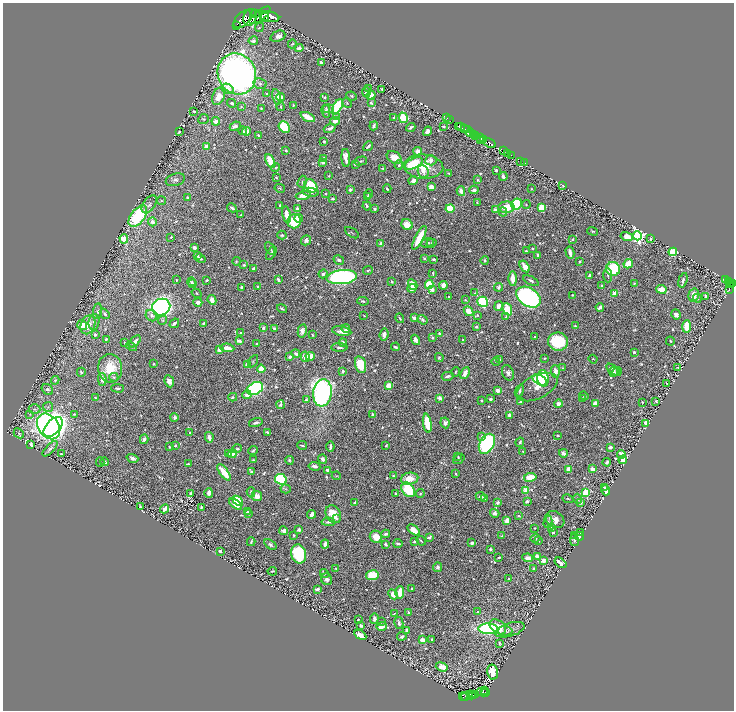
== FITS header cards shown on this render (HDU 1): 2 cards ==
NAXIS1  =                 1463
NAXIS2  =                 1416

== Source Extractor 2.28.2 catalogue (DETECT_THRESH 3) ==
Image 1463 x 1416 px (HDU 1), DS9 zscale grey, zoomed out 1/2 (1 PNG px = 2 x 2 image px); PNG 736 x 712 px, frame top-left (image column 2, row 1415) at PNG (3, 3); each listed source drawn as its Kron ellipse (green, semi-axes under 4 px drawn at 4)
Background 0.622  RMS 0.0085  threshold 0.0255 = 3 sigma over >= 5 px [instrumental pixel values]
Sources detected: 1010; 44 cannot appear on this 1/2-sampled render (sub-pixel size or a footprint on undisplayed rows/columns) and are neither listed nor drawn; of the other 966, the 500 brightest by FLUX_AUTO listed and drawn (466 fainter detections omitted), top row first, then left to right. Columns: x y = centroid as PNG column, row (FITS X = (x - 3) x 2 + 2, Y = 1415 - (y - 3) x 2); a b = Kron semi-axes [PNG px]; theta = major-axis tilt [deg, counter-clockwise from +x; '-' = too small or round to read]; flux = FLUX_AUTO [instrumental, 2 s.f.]
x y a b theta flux
255 14 4 2 - 370
260 15 12 5 38 3400
269 16 10 5 -13 2600
250 17 9 6 69 1500
264 17 5 2 - 600
242 19 11 6 45 1900
237 25 2 1 - 110
259 27 5 3 - 2.1
278 36 8 5 22 12
253 41 5 4 - 7.3
292 44 4 4 - 2.8
299 48 4 3 - 6.3
321 62 3 3 - 7
237 74 21 19 -64 1100
260 84 6 5 - 4.9
227 89 6 4 -28 14
368 89 3 2 - 2.1
382 89 2 2 - 3
366 92 5 3 - 7
267 94 4 3 - 3.4
371 95 4 3 - 30
218 96 9 6 70 28
352 96 5 3 - 2.5
277 97 8 4 -76 18
280 97 4 3 - 6.1
325 97 3 2 - 2.7
232 103 4 3 - 4.4
347 103 5 4 - 2.5
371 103 3 2 - 3.3
293 105 2 2 - 1.8
241 106 3 3 - 1.8
281 107 4 2 - 2.4
337 107 8 4 63 160
261 108 3 2 - 1.9
328 109 5 4 - 3.9
194 111 2 2 - 3
326 111 6 4 -78 3.9
308 117 8 3 -26 42
336 117 4 3 - 2.7
394 117 4 3 - 3
403 118 5 4 - 83
446 118 3 2 - 6.4
203 119 5 5 - 2.8
450 119 2 1 - 23
216 121 4 4 - 11
335 121 5 3 - 9.6
235 126 6 3 24 8.8
374 126 4 3 - 5.7
443 126 3 2 - 3
461 126 2 2 - 180
284 127 6 5 - 70
411 127 5 2 - 3.8
459 127 2 1 - 22
330 128 6 3 22 6.2
465 129 3 2 - 360
467 130 2 2 - 95
243 131 4 3 - 2.8
246 131 4 3 - 14
427 131 5 3 - 9.7
179 132 3 2 - 4
470 133 5 3 - 220
473 134 4 2 - 150
258 135 3 2 - 2.4
476 135 4 3 - 360
480 137 4 1 - 180
483 140 2 2 - 190
324 141 3 2 - 2.6
480 141 2 1 - 96
490 143 6 2 -29 640
206 146 3 2 - 16
368 146 5 2 - 4.9
286 151 3 3 - 2.4
418 151 4 4 - 12
504 151 2 2 - 100
507 153 3 2 - 59
512 156 3 2 - 26
394 157 8 5 -33 24
324 158 4 3 - 2.7
346 158 9 3 -87 16
431 160 5 5 - 12
270 161 7 4 -65 49
361 161 6 3 14 3.3
521 161 2 1 - 6.5
323 162 3 3 - 6.3
413 163 10 5 28 71
525 163 2 1 - 5.6
355 164 3 3 - 2.5
399 165 5 3 - 4
275 167 5 3 - 2.9
424 167 20 12 -4 48
383 168 3 2 - 2.5
496 170 3 2 - 5.3
423 171 7 5 -69 8.9
449 173 4 2 - 2.2
329 176 3 3 - 1.9
503 176 4 3 - 8.8
276 177 3 2 - 2.1
175 180 10 6 16 6.9
478 180 3 2 - 2.1
413 181 4 3 - 11
302 182 6 2 72 1.9
563 185 3 2 - 1.8
311 186 7 5 -47 100
431 187 4 3 - 13
280 188 5 3 - 1.8
387 189 4 3 - 3
531 189 2 2 - 2
350 190 3 2 - 5.2
474 190 4 3 - 5.2
461 191 5 3 - 13
311 192 8 4 -10 6.9
326 194 2 2 - 2.6
369 194 4 3 - 3.9
303 195 7 4 10 16
368 196 3 2 - 2.5
187 197 3 3 - 2.8
332 199 3 2 - 4.7
161 201 4 4 - 1.9
477 203 2 2 - 1.8
149 204 10 6 55 6.9
517 204 6 5 - 150
280 205 2 2 - 4.9
526 205 4 3 - 2.3
367 206 4 3 - 2.4
507 207 8 5 2 34
542 207 4 3 - 40
232 208 5 3 - 4.4
297 208 3 3 - 4.9
450 208 4 4 - 85
375 209 3 2 - 3.7
495 210 3 2 - 6.8
503 212 4 3 - 2
241 215 3 2 - 2.2
286 215 8 3 -78 21
138 216 12 7 52 160
299 218 4 3 - 18
294 221 7 7 - 73
152 222 4 4 - 9.2
407 225 6 5 - 24
593 231 6 3 -18 2.1
352 233 8 2 -34 1.8
282 235 4 3 - 3.2
637 236 4 4 - 600
171 237 3 2 - 1.9
627 237 6 4 -16 20
419 238 13 4 62 51
124 239 5 4 - 36
573 239 3 2 - 2
651 239 2 2 - 2.6
306 240 5 4 - 6.4
381 243 4 3 - 5.4
427 243 7 4 19 4
431 243 5 4 - 2.8
194 247 4 3 - 7.9
270 248 7 3 -59 3.1
532 248 2 2 - 2.8
526 251 2 2 - 2.8
673 252 4 4 - 89
271 253 7 3 60 3.1
570 253 6 3 -77 9.2
538 255 4 2 - 3.8
197 256 4 3 - 3.9
200 258 5 2 - 3.2
424 259 3 3 - 3.5
434 259 3 2 - 5.3
339 260 5 4 - 5.1
485 260 4 3 - 3.1
236 261 4 3 - 1.9
580 262 3 2 - 2.8
628 264 5 3 - 40
244 265 3 3 - 2.1
525 266 6 4 -57 12
254 268 3 2 - 7.4
613 269 7 7 - 100
368 271 5 3 - 2.8
433 273 3 2 - 2
323 274 4 3 - 4.5
608 275 7 3 -88 3.7
589 276 4 3 - 9.3
342 277 15 7 5 610
513 278 7 3 -89 19
726 279 4 2 - 94
176 280 2 2 - 1.8
207 280 3 2 - 2.9
278 280 4 3 - 4.6
683 280 7 3 73 4.5
531 281 8 3 -25 5
728 281 2 1 - 28
192 282 4 3 - 2.4
392 282 2 2 - 6.5
634 283 3 2 - 1.9
733 283 2 1 - 22
192 284 4 3 - 2.2
429 284 4 4 - 67
730 284 3 2 - 77
413 285 5 4 - 25
443 285 4 3 - 18
601 285 3 2 - 2.1
258 286 2 2 - 1.9
242 287 3 2 - 5.6
498 287 4 4 - 4.1
412 288 4 3 - 14
661 289 5 4 - 23
432 290 3 3 - 10
729 290 4 1 - 15
197 293 5 3 - 2.2
475 293 4 3 - 2
614 294 3 3 - 24
572 295 2 2 - 2.2
694 295 6 5 - 18
706 296 3 2 - 13
449 297 2 2 - 2.2
528 297 13 9 -31 590
697 298 4 3 - 2.2
212 300 5 4 - 15
465 300 4 3 - 1.9
363 301 6 3 -9 3.7
198 302 4 3 - 8.7
483 302 5 4 - 240
498 306 5 3 - 11
161 307 9 8 - 820
600 307 4 3 - 6.1
282 309 5 2 - 3.3
507 309 6 4 -68 53
98 311 8 4 82 5.2
469 311 5 4 - 21
105 314 6 3 -52 5
676 314 5 4 - 8.3
477 315 3 3 - 2
151 316 6 5 - 5.7
364 316 3 3 - 2
506 317 4 3 - 2
400 318 5 3 - 2.6
414 318 4 3 - 9.2
162 320 4 3 - 1.9
422 320 5 3 - 5.2
94 322 8 5 83 5.4
174 323 5 3 - 5.8
204 323 4 2 - 2.2
82 325 5 4 - 27
88 325 10 7 69 20
575 326 3 3 - 1.9
687 326 6 3 87 50
476 327 4 3 - 2.8
263 328 4 3 - 3.9
274 329 4 3 - 3.6
346 329 4 3 - 6.9
302 331 7 4 78 7.1
342 331 10 4 -10 14
240 333 3 2 - 1.8
439 333 2 2 - 4.8
95 334 4 4 - 3.6
384 334 6 4 84 8.8
312 335 3 2 - 2
535 337 2 2 - 2.5
433 338 3 2 - 2
106 339 3 3 - 3.1
416 340 5 3 - 9.4
463 340 2 2 - 2
135 341 7 3 50 8.2
239 341 4 3 - 6.3
670 341 4 2 - 1.8
558 342 10 9 - 110
124 343 3 2 - 2
257 343 2 2 - 2.8
343 343 4 3 - 7.7
131 346 6 3 -29 2.4
339 347 8 3 -1 4.7
396 347 4 2 - 4.1
227 348 7 3 -8 21
219 350 4 4 - 9.1
634 352 2 2 - 5.5
296 354 4 3 - 5.7
310 356 5 3 - 27
290 357 3 3 - 6.3
305 357 5 4 - 15
439 357 4 3 - 3.8
544 358 2 2 - 1.9
500 359 4 2 - 1.8
593 359 4 2 - 1.8
253 361 7 3 59 2.1
496 362 4 3 - 2.1
153 364 2 2 - 2
248 364 4 3 - 22
360 365 8 5 -75 55
110 368 14 12 -85 46
563 368 3 2 - 2.4
678 368 4 3 - 2.1
261 369 4 4 - 26
613 370 8 3 -37 5.3
343 371 2 2 - 7.9
555 371 6 4 -86 13
81 372 4 3 - 2.6
456 372 5 3 - 2.5
614 372 5 4 - 5.2
617 372 5 3 - 1.8
465 373 6 3 62 12
508 373 8 5 -66 5.7
448 376 6 3 13 5.3
114 377 4 4 - 2
543 378 8 5 -83 120
102 379 6 4 -89 9.3
55 380 4 3 - 2.7
540 380 8 5 -31 100
169 381 6 4 -66 12
667 384 3 2 - 1.9
389 386 3 3 - 32
537 387 22 12 26 34
118 388 6 2 -1 3.3
47 389 6 5 - 4.7
255 389 8 6 29 410
498 390 3 3 - 14
519 391 6 3 67 5.2
322 393 14 9 82 650
247 395 4 3 - 8.8
584 396 5 4 - 3
233 397 4 3 - 2.6
95 398 3 2 - 3
440 398 2 2 - 27
583 398 3 2 - 2.9
491 399 4 3 - 4.9
306 400 4 3 - 4.8
481 400 2 2 - 2
656 401 2 2 - 2.3
521 402 4 3 - 3.1
642 402 3 2 - 2.4
595 403 4 3 - 7.5
558 404 4 4 - 9.6
280 405 4 3 - 3.8
48 407 5 5 - 3.9
35 409 6 4 -1 4.3
30 414 4 3 - 2.1
74 414 2 2 - 1.9
373 414 4 3 - 3.4
509 415 3 2 - 9.3
174 417 4 4 - 5.8
256 423 7 3 16 4.6
427 423 9 4 -81 55
445 423 5 4 - 8.3
646 423 4 3 - 16
49 426 14 10 -55 1400
53 427 12 7 46 640
190 432 3 2 - 2
267 432 4 2 - 3.6
19 433 5 3 - 2.8
558 435 3 2 - 2.2
482 436 3 3 - 6.3
209 437 5 3 - 9.5
144 439 5 3 - 5.6
520 442 4 3 - 4.5
31 444 4 2 - 5.7
487 444 11 7 62 320
302 445 5 2 - 2.7
386 445 3 2 - 1.9
175 446 3 3 - 3.2
169 447 3 3 - 1.9
330 447 5 2 - 5.7
610 447 3 2 - 11
50 449 10 4 45 4.9
237 449 5 4 - 3.9
253 450 5 2 - 2.8
523 451 4 3 - 1.8
228 453 4 3 - 6
563 453 4 3 - 6.2
61 454 3 2 - 2.1
232 454 4 3 - 11
621 454 4 3 - 13
458 457 4 4 - 1.8
132 458 6 4 -18 7.9
323 459 5 3 - 9.4
459 459 6 4 39 3.9
253 460 2 2 - 2.2
289 460 4 3 - 2.6
623 460 4 3 - 42
100 462 4 3 - 2.2
105 462 4 3 - 7.8
607 462 4 3 - 5.1
188 464 3 2 - 2.6
314 466 6 3 -10 7.9
569 469 4 3 - 19
592 469 4 3 - 9.5
328 470 3 2 - 5.8
224 472 9 3 -53 50
251 472 3 3 - 2.2
456 474 2 2 - 2.4
336 476 4 2 - 1.9
393 476 3 3 - 2.4
530 477 6 4 9 43
281 479 6 5 - 240
410 479 9 6 11 27
604 487 3 2 - 2.9
286 489 5 3 - 2.4
408 490 8 5 -50 92
526 490 3 3 - 63
606 490 5 4 - 15
251 492 5 3 - 3
209 493 5 3 - 8.2
586 493 3 3 - 110
190 494 3 2 - 4.2
395 494 3 2 - 2.8
420 494 4 3 - 2
257 496 5 5 - 12
481 496 5 3 - 5
484 498 3 2 - 7.4
568 499 5 3 - 2.2
578 499 5 4 - 4
238 501 6 4 -41 120
527 501 3 3 - 5.3
354 503 3 2 - 2.9
498 503 3 3 - 5.4
580 503 3 3 - 6
236 504 7 3 -35 25
140 507 3 2 - 3
201 507 2 2 - 3.4
165 509 5 3 - 15
247 512 3 3 - 2.4
249 513 3 2 - 2
495 513 5 4 - 8.4
312 514 4 3 - 10
333 514 9 7 -57 36
518 515 3 2 - 2
336 518 3 3 - 2.2
555 519 10 7 -33 17
507 521 4 3 - 20
328 522 7 3 -3 5.1
548 522 6 4 75 3.9
552 527 3 3 - 4
534 528 2 2 - 2.3
299 530 3 3 - 4
414 530 7 4 -38 20
284 531 4 4 - 8.2
553 532 2 2 - 7.7
581 532 3 2 - 4.3
386 534 4 2 - 5.7
294 535 2 2 - 2.3
575 535 4 3 - 1.8
502 536 4 2 - 2.3
580 536 4 2 - 6.2
376 537 6 6 - 21
429 537 4 3 - 4.8
535 538 5 4 - 3.4
538 540 4 3 - 3.1
574 540 6 4 -80 3.7
414 541 3 2 - 3
421 541 5 2 - 2.1
251 542 4 2 - 3.5
472 543 4 3 - 5.7
325 544 4 2 - 12
385 544 2 2 - 6.7
398 544 4 2 - 3.9
270 545 7 4 -36 4
490 549 3 3 - 6.1
220 551 3 2 - 7.6
299 554 10 7 -77 130
537 556 3 3 - 11
499 557 3 2 - 2.7
528 558 5 4 - 9.5
543 561 4 3 - 18
560 563 7 4 -37 14
437 567 5 4 - 6.4
336 568 3 2 - 2.5
534 569 3 2 - 7.7
272 571 4 2 - 2.2
324 573 5 3 - 1.9
372 575 6 5 - 48
509 578 3 2 - 1.9
326 579 6 5 - 7.8
317 589 4 2 - 5.5
412 589 3 2 - 2.9
400 593 6 3 85 40
393 594 5 4 - 19
408 612 3 2 - 3.1
478 612 3 2 - 2.7
394 614 4 2 - 2.1
374 618 5 4 - 6
358 619 2 2 - 2.3
381 622 4 3 - 2.7
399 623 6 3 -77 5.4
361 626 3 3 - 4.5
381 626 5 3 - 19
498 627 9 6 -36 43
488 629 9 5 -1 270
407 630 3 3 - 5.5
510 630 15 6 17 9.3
505 631 7 5 -3 4.6
360 635 6 4 -30 17
402 636 5 3 - 3.9
432 639 3 2 - 2.7
422 640 3 3 - 19
499 643 3 2 - 2.1
442 667 6 4 -20 17
493 672 7 5 -78 37
485 691 3 1 - 27
482 692 6 3 -12 97
486 692 2 1 - 21
476 694 3 2 - 66
471 695 4 3 - 91
473 695 3 2 - 70
463 696 4 2 - 64
466 696 5 2 - 48
At the frame edge (FLAGS 8, measured only in part): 1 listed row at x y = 733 283
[466 fainter detections neither listed nor drawn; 44 sub-pixel or undisplayed-footprint detections neither listed nor drawn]